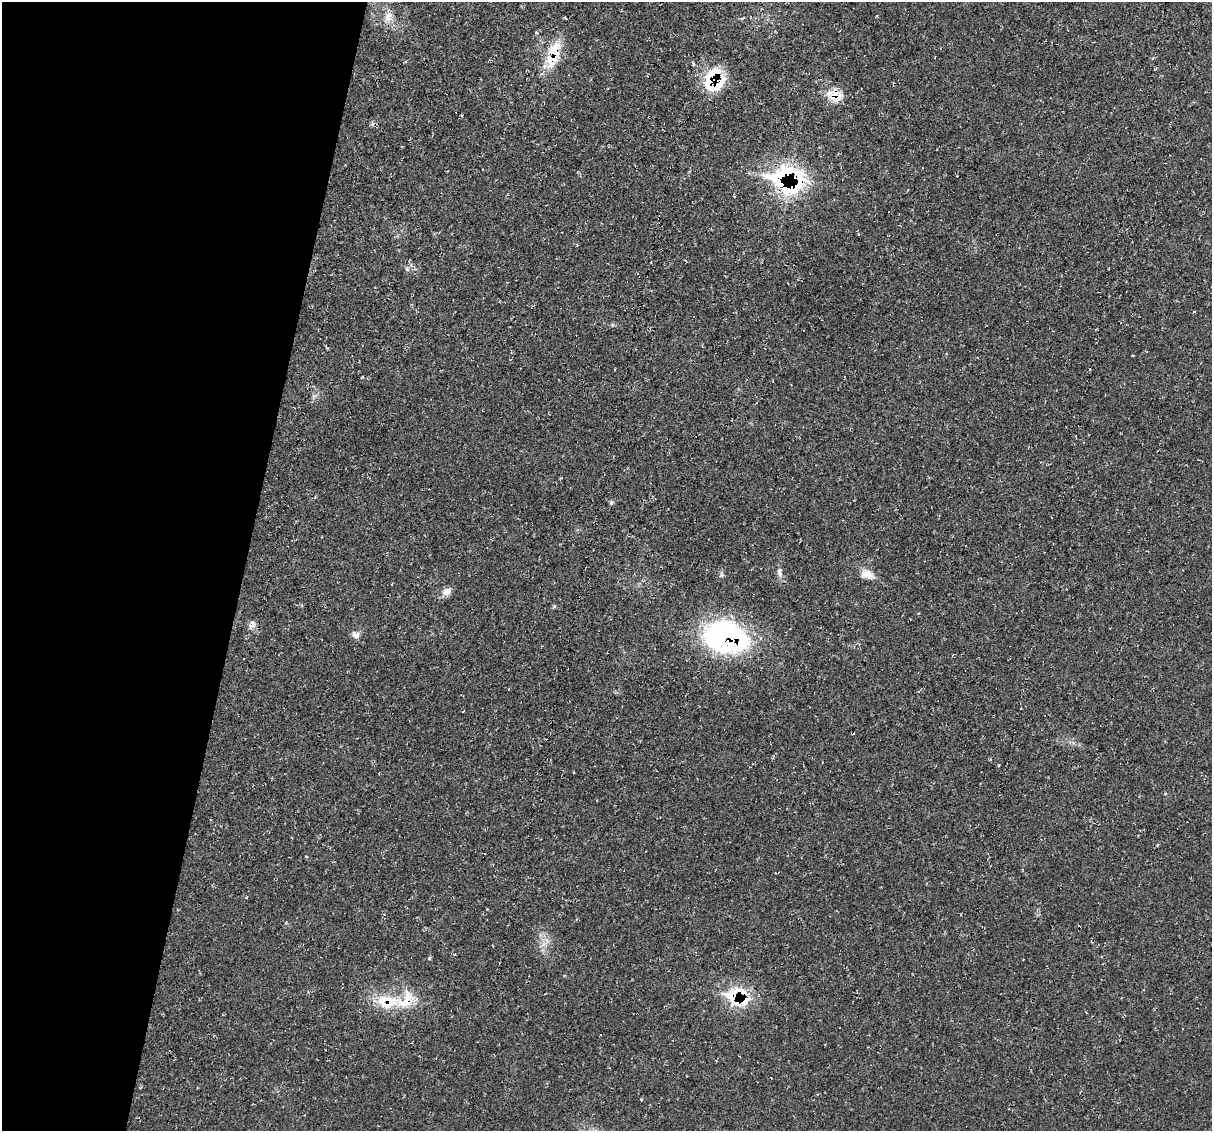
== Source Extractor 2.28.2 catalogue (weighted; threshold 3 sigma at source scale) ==
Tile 9 of 4 x 4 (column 1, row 3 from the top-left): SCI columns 15-1224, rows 1244-2372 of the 4856 x 4871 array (HDU 1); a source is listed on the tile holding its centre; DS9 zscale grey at full resolution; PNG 1214 x 1133 px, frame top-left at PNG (2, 2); no overlay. Shown black and unused: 20% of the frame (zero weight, under 2 of 3 exposures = <1% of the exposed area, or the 3 px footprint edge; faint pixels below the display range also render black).
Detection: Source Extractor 2.28.2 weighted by HDU 2 'WHT'; one run over the whole footprint, this tile lists its part. Background 0.0207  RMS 0.0061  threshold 0.0275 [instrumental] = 3 sigma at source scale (4.5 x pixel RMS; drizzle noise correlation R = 1.50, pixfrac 1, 0.05/0.05 arcsec/px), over >= 5 px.
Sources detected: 30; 2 cosmic-ray / hot-pixel residue — not listed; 8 inside a brighter listed object's ellipse — not listed separately; the other 20 listed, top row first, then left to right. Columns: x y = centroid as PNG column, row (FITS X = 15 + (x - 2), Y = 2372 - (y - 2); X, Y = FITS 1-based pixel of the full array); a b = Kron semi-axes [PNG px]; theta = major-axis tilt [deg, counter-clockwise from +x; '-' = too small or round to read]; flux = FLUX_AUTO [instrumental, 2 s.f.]
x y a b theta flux
388 17 15 9 82 5.5
554 52 37 16 81 19
714 78 31 20 -59 25
835 95 6 6 - 33
372 124 6 5 - 1.1
792 180 34 28 -89 69
407 269 7 4 -72 0.93
315 497 3 3 - 0.49
611 503 6 5 - 1.1
779 572 13 6 89 2.3
867 574 18 11 -21 6.1
721 576 6 4 20 0.96
447 591 14 9 30 3.8
554 606 5 5 - 0.72
252 625 13 7 55 2.7
355 635 11 9 -36 3
725 637 51 35 -18 110
429 958 5 3 - 0.77
734 997 29 21 -53 25
387 1002 32 20 -4 23
Overlapping masked pixels (flux is a lower limit): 7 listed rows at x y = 554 52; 714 78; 835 95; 792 180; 725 637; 734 997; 387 1002